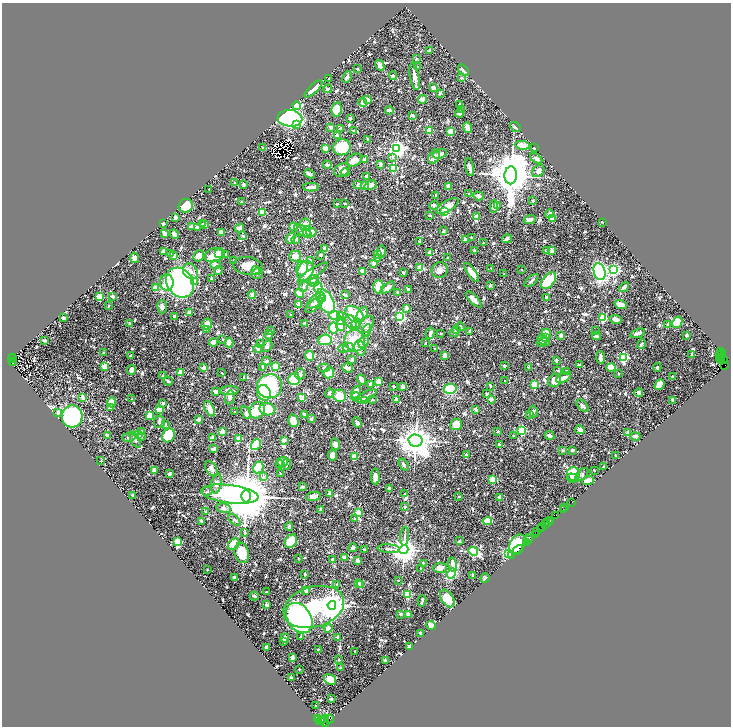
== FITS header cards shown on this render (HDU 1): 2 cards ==
NAXIS1  =                 1458
NAXIS2  =                 1448

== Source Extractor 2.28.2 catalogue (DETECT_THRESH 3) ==
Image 1458 x 1448 px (HDU 1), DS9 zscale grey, zoomed out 1/2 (1 PNG px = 2 x 2 image px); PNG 733 x 728 px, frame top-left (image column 2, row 1447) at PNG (2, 3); each listed source drawn as its Kron ellipse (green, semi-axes under 4 px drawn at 4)
Background 0.687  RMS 0.028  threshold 0.0829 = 3 sigma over >= 5 px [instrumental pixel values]
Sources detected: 1218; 139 cannot appear on this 1/2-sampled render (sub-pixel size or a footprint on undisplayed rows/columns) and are neither listed nor drawn; of the other 1079, the 500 brightest by FLUX_AUTO listed and drawn (579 fainter detections omitted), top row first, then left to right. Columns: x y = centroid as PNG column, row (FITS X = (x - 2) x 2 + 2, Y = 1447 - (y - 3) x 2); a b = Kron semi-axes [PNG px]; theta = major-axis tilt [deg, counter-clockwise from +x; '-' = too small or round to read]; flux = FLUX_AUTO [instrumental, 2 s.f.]
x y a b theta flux
430 51 3 2 - 29
416 59 2 2 - 18
380 65 6 3 -62 25
417 66 2 2 - 9.8
357 69 2 2 - 15
463 70 7 3 -47 12
393 76 4 3 - 13
347 77 6 3 63 14
414 77 14 4 -79 29
461 78 2 2 - 20
329 79 3 2 - 13
433 88 2 2 - 52
313 89 11 4 44 66
328 89 4 3 - 9
440 93 2 2 - 31
367 99 4 3 - 27
423 99 5 4 - 44
363 102 4 4 - 24
459 104 2 2 - 14
296 106 4 3 - 240
337 109 7 5 82 92
389 110 4 2 - 17
461 110 2 2 - 16
459 113 4 3 - 19
412 115 4 3 - 15
290 118 12 8 -4 2400
350 118 2 2 - 26
296 124 2 2 - 36
331 127 3 2 - 22
515 127 6 3 -37 9.9
340 128 3 3 - 8.9
468 128 5 3 - 43
354 130 2 2 - 12
429 130 3 2 - 150
451 131 3 3 - 220
337 136 3 2 - 48
368 139 2 2 - 26
523 145 8 3 -6 94
262 147 2 2 - 17
342 147 8 8 - 250
325 148 4 4 - 26
534 148 2 2 - 39
397 149 4 4 - 1800
440 154 7 3 18 21
393 157 3 3 - 9.4
434 157 8 5 61 29
536 158 7 3 -31 19
354 160 8 6 31 47
365 160 3 3 - 18
380 164 2 2 - 36
327 165 4 3 - 16
470 167 9 3 -79 20
393 168 3 3 - 330
342 170 8 6 31 40
538 171 7 5 50 28
345 172 4 3 - 8.9
309 174 5 3 - 27
511 175 9 6 87 25000
366 176 3 2 - 24
235 182 2 2 - 16
243 184 2 2 - 15
358 185 3 3 - 22
365 185 2 2 - 88
370 185 6 4 29 29
448 186 2 2 - 52
311 187 8 3 2 41
209 189 2 2 - 9.4
469 194 2 2 - 9.9
436 195 2 2 - 14
478 196 5 4 - 19
242 201 2 2 - 17
533 201 2 2 - 9.5
345 203 3 2 - 9.6
337 204 2 2 - 16
434 205 4 3 - 12
497 205 2 2 - 19
186 206 7 6 - 160
447 206 12 5 30 44
494 206 6 3 87 21
444 211 4 3 - 300
263 212 4 3 - 59
549 214 4 3 - 13
430 216 4 2 - 9
476 216 3 2 - 32
175 217 4 3 - 18
552 219 2 2 - 69
530 220 6 3 21 25
602 222 2 2 - 10
163 223 4 3 - 12
203 224 3 2 - 11
205 225 2 2 - 32
305 225 6 5 - 51
191 226 3 3 - 17
293 226 2 2 - 70
197 227 2 2 - 11
239 228 5 4 - 26
303 231 10 5 -34 28
443 231 4 3 - 8.9
307 232 5 4 - 74
311 232 5 4 - 60
221 233 4 3 - 46
164 234 3 3 - 30
174 234 5 3 - 16
243 236 4 3 - 13
471 237 2 2 - 9.7
291 238 5 4 - 42
296 239 4 4 - 15
465 239 3 3 - 12
507 239 5 4 - 8.8
420 241 2 2 - 11
483 243 2 2 - 9.2
325 248 4 3 - 17
551 250 2 2 - 64
163 251 3 2 - 23
382 251 6 4 -88 12
475 251 2 2 - 23
546 251 2 2 - 25
430 253 2 2 - 92
171 254 2 2 - 73
219 254 3 3 - 26
174 255 2 2 - 30
215 255 10 7 17 160
225 255 2 2 - 37
320 255 3 2 - 9.8
378 255 2 2 - 11
199 256 6 5 - 52
295 256 6 5 - 43
134 258 5 4 - 26
448 258 2 2 - 10
378 259 3 3 - 16
234 261 2 2 - 25
310 261 4 3 - 12
373 263 2 2 - 55
215 264 5 4 - 19
248 266 15 8 -7 90
302 268 7 6 - 50
420 268 3 2 - 110
491 268 2 2 - 8.8
256 270 5 4 - 11
440 270 8 7 - 30
522 270 2 2 - 13
613 270 3 3 - 1100
190 271 8 7 - 27
218 271 4 4 - 11
305 271 10 8 65 110
363 271 4 3 - 76
403 272 3 2 - 11
472 272 11 3 -55 55
600 272 8 5 -75 800
257 273 5 5 - 15
313 273 17 4 33 46
504 274 2 2 - 14
211 278 2 2 - 23
313 279 6 3 7 22
195 281 2 2 - 47
531 281 9 3 42 10
549 281 10 5 51 180
167 282 8 6 -87 92
314 282 5 3 - 26
180 283 16 13 -55 1800
490 285 2 2 - 25
304 286 6 4 65 11
378 287 6 5 - 62
624 287 5 3 - 16
155 288 4 3 - 40
318 288 5 4 - 380
388 288 8 3 38 35
408 290 3 2 - 14
299 293 4 4 - 54
398 293 2 2 - 24
252 294 4 4 - 13
345 295 4 2 - 11
112 296 2 2 - 44
100 297 3 3 - 250
547 298 3 2 - 24
322 299 3 3 - 40
474 299 10 4 -46 31
316 300 10 5 40 31
326 301 13 7 -60 310
299 304 2 2 - 87
314 305 10 5 38 56
621 305 6 3 -20 43
109 306 2 2 - 18
162 307 7 5 -89 21
406 308 3 3 - 19
189 312 2 2 - 46
290 314 2 2 - 12
354 314 10 7 -36 160
362 314 7 5 55 28
334 315 5 4 - 36
340 315 4 3 - 31
174 316 2 2 - 29
63 317 2 2 - 30
400 317 3 3 - 720
603 318 3 3 - 300
615 319 6 3 -10 26
340 321 4 4 - 22
351 322 8 5 -59 19
677 322 6 4 63 99
129 323 2 2 - 18
207 324 6 4 55 41
305 324 3 3 - 11
356 324 5 4 - 18
341 325 5 4 - 25
366 325 10 6 51 29
668 325 3 2 - 27
460 326 4 2 - 11
333 328 5 4 - 90
207 330 4 3 - 9.4
456 330 2 2 - 16
271 331 3 3 - 9.5
367 331 6 3 69 10
470 331 2 2 - 23
595 331 2 2 - 14
430 333 6 3 74 17
454 333 4 4 - 11
638 333 8 2 18 27
441 334 2 2 - 14
546 334 5 4 - 47
269 335 4 4 - 9
686 335 2 2 - 30
561 336 2 2 - 56
596 336 4 2 - 9.3
545 337 3 3 - 12
222 339 2 2 - 16
542 339 5 5 - 26
45 340 4 2 - 13
325 340 7 5 6 90
355 341 11 10 - 160
214 342 4 3 - 50
364 342 7 4 66 15
543 342 7 3 15 18
229 343 4 3 - 100
261 343 3 3 - 10
425 343 2 2 - 12
641 344 5 3 - 10
267 346 6 5 - 11
348 347 5 4 - 24
360 348 8 5 -74 20
258 349 4 3 - 9.1
344 349 5 3 - 9.9
435 349 2 2 - 10
721 352 3 2 - 110
103 353 3 2 - 28
692 354 2 2 - 16
722 354 4 1 - 110
445 355 3 3 - 22
720 355 3 1 - 13
131 356 2 2 - 22
310 356 5 4 - 64
12 357 3 1 - 120
623 357 3 3 - 590
601 358 6 3 -86 23
12 359 4 2 - 65
719 359 2 1 - 88
352 360 2 2 - 64
556 360 2 2 - 24
12 361 2 1 - 40
266 361 4 3 - 16
722 361 3 1 - 77
725 361 2 2 - 64
13 363 2 1 - 110
579 365 3 2 - 26
725 365 4 2 - 47
104 366 3 2 - 130
275 366 3 2 - 160
504 366 3 2 - 11
263 367 3 3 - 11
529 367 2 2 - 13
611 367 4 3 - 110
657 367 4 3 - 10
204 368 2 2 - 62
324 368 6 3 3 15
348 368 5 2 - 30
131 370 5 3 - 24
558 370 2 2 - 16
181 372 2 2 - 130
567 372 3 3 - 20
221 373 2 2 - 9.2
329 373 5 5 - 100
618 373 2 2 - 14
300 374 5 5 - 12
162 376 2 2 - 16
244 377 2 2 - 13
673 377 2 2 - 22
564 378 8 4 32 28
294 379 6 5 - 120
361 379 5 3 - 22
168 381 5 2 - 12
505 381 2 2 - 11
555 381 7 6 - 57
378 382 2 2 - 140
371 384 3 2 - 40
535 385 3 3 - 290
659 385 6 4 50 70
269 386 12 12 - 690
394 386 2 2 - 9.8
403 386 3 3 - 20
490 386 3 2 - 9.1
450 389 6 5 - 220
230 391 9 4 4 36
215 392 3 3 - 15
356 392 7 3 61 66
264 393 8 6 -69 81
329 393 5 3 - 9.1
639 393 4 4 - 13
487 394 3 3 - 9.4
340 396 6 6 - 77
366 396 12 3 26 28
83 397 2 2 - 73
230 397 7 4 78 16
355 397 5 4 - 14
302 398 4 3 - 28
132 399 2 2 - 9.2
491 399 2 2 - 56
372 400 2 2 - 10
397 400 3 2 - 22
673 400 3 2 - 24
364 401 2 2 - 96
112 402 5 3 - 100
163 403 3 3 - 12
582 406 7 4 -44 14
110 407 4 3 - 10
210 409 8 4 -65 41
267 409 8 6 -12 120
475 409 2 2 - 48
160 410 2 2 - 130
257 410 8 7 - 150
533 411 6 3 -79 9.3
58 412 4 3 - 25
235 412 2 2 - 12
246 413 7 3 -63 10
304 414 4 3 - 12
530 414 3 3 - 19
72 416 11 10 - 900
149 416 4 3 - 59
199 419 2 2 - 59
311 419 2 2 - 12
293 421 6 5 - 69
159 422 6 5 - 18
357 422 5 3 - 18
456 424 6 5 - 53
165 425 3 3 - 9.8
522 430 3 3 - 410
580 430 5 3 - 31
498 431 2 2 - 14
142 432 3 2 - 17
222 432 3 3 - 66
628 432 2 2 - 50
138 434 2 2 - 180
168 435 7 6 - 150
107 436 4 2 - 26
513 436 2 2 - 8.9
549 436 5 3 - 16
635 436 5 3 - 14
128 437 7 4 1 10
141 437 2 2 - 14
212 437 4 3 - 32
239 439 2 2 - 120
135 440 9 4 -64 13
284 440 2 2 - 47
415 441 7 6 - 11000
335 444 5 4 - 31
256 445 6 4 52 240
500 445 2 2 - 48
213 449 4 3 - 15
562 450 2 2 - 25
572 450 3 2 - 17
332 455 5 4 - 39
467 455 2 2 - 37
354 456 2 2 - 130
616 456 2 2 - 17
101 461 2 2 - 9.8
282 462 5 5 - 37
280 464 4 3 - 16
287 464 5 3 - 10
404 465 6 3 -57 9.2
604 466 2 2 - 17
258 467 6 5 - 170
211 469 8 5 -56 19
594 470 2 2 - 18
154 471 4 3 - 41
169 474 2 2 - 47
280 474 2 2 - 11
573 474 7 6 - 170
582 474 8 4 48 13
264 476 2 2 - 15
375 477 8 4 -87 31
572 478 6 4 -15 33
492 480 2 2 - 180
588 480 6 4 20 39
216 483 10 5 78 21
303 487 4 3 - 11
389 489 3 2 - 31
207 491 5 4 - 11
329 493 2 2 - 24
230 494 29 9 -7 1400
404 494 3 2 - 9.4
132 495 2 2 - 28
246 496 6 4 88 50000
313 496 7 4 8 41
459 496 2 2 - 13
499 497 2 2 - 56
572 502 2 1 - 25
405 507 2 2 - 26
223 508 7 5 -12 22
565 508 2 1 - 100
321 510 4 2 - 18
563 510 2 1 - 78
205 512 2 2 - 15
358 513 3 2 - 170
555 516 3 1 - 50
355 519 2 2 - 14
234 520 7 3 -42 9.8
550 520 2 1 - 46
201 521 3 2 - 10
487 521 5 4 - 110
548 521 2 2 - 31
546 523 3 1 - 40
546 525 3 2 - 97
289 527 4 3 - 11
541 527 2 1 - 28
542 529 4 1 - 78
537 532 4 2 - 89
245 533 3 3 - 12
535 534 3 1 - 100
405 536 9 2 87 11
529 538 2 1 - 100
529 540 2 1 - 72
291 541 7 5 56 130
459 541 2 2 - 12
177 542 3 3 - 300
526 542 3 1 - 68
234 544 6 5 - 61
517 544 10 7 55 100
353 548 4 3 - 20
365 549 2 2 - 18
389 549 11 3 -4 15
404 550 4 4 - 6700
518 550 5 1 - 53
473 551 5 3 - 540
242 553 10 7 -75 130
509 553 3 3 - 1700
512 556 2 1 - 55
344 557 4 3 - 11
298 558 2 2 - 9.5
332 560 2 2 - 49
358 561 2 2 - 44
423 563 2 2 - 19
453 565 7 3 -76 34
440 568 7 5 3 29
421 569 2 2 - 9.1
207 570 2 2 - 12
451 573 5 4 - 180
304 574 2 2 - 17
473 575 3 2 - 13
234 577 3 2 - 9.3
485 578 5 4 - 9.7
398 580 2 2 - 9.9
359 583 2 2 - 24
337 585 2 2 - 28
360 585 2 2 - 29
306 591 2 2 - 38
266 592 3 2 - 13
408 594 3 3 - 260
254 596 4 2 - 15
447 598 10 6 -57 89
422 601 6 2 76 15
267 605 4 3 - 9.5
332 605 4 4 - 11000
314 607 31 20 16 530
401 614 2 2 - 25
408 614 3 3 - 26
299 618 16 12 -55 2200
431 625 5 3 - 42
328 628 4 4 - 34
421 634 3 2 - 9.6
301 636 2 2 - 16
337 637 2 2 - 17
285 638 4 4 - 33
284 642 2 2 - 11
409 646 3 3 - 15
266 647 4 3 - 9.6
318 649 2 2 - 10
355 651 2 2 - 12
292 658 2 2 - 87
339 660 2 2 - 15
385 660 2 2 - 36
341 668 2 2 - 14
299 669 2 2 - 11
291 678 2 2 - 52
330 679 6 5 - 64
331 699 2 2 - 32
316 706 2 2 - 12
317 718 2 1 - 54
319 719 3 2 - 130
325 719 4 1 - 63
329 719 5 2 - 850
320 721 4 2 - 590
324 722 6 2 -46 96
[579 fainter detections neither listed nor drawn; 139 sub-pixel or undisplayed-footprint detections neither listed nor drawn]